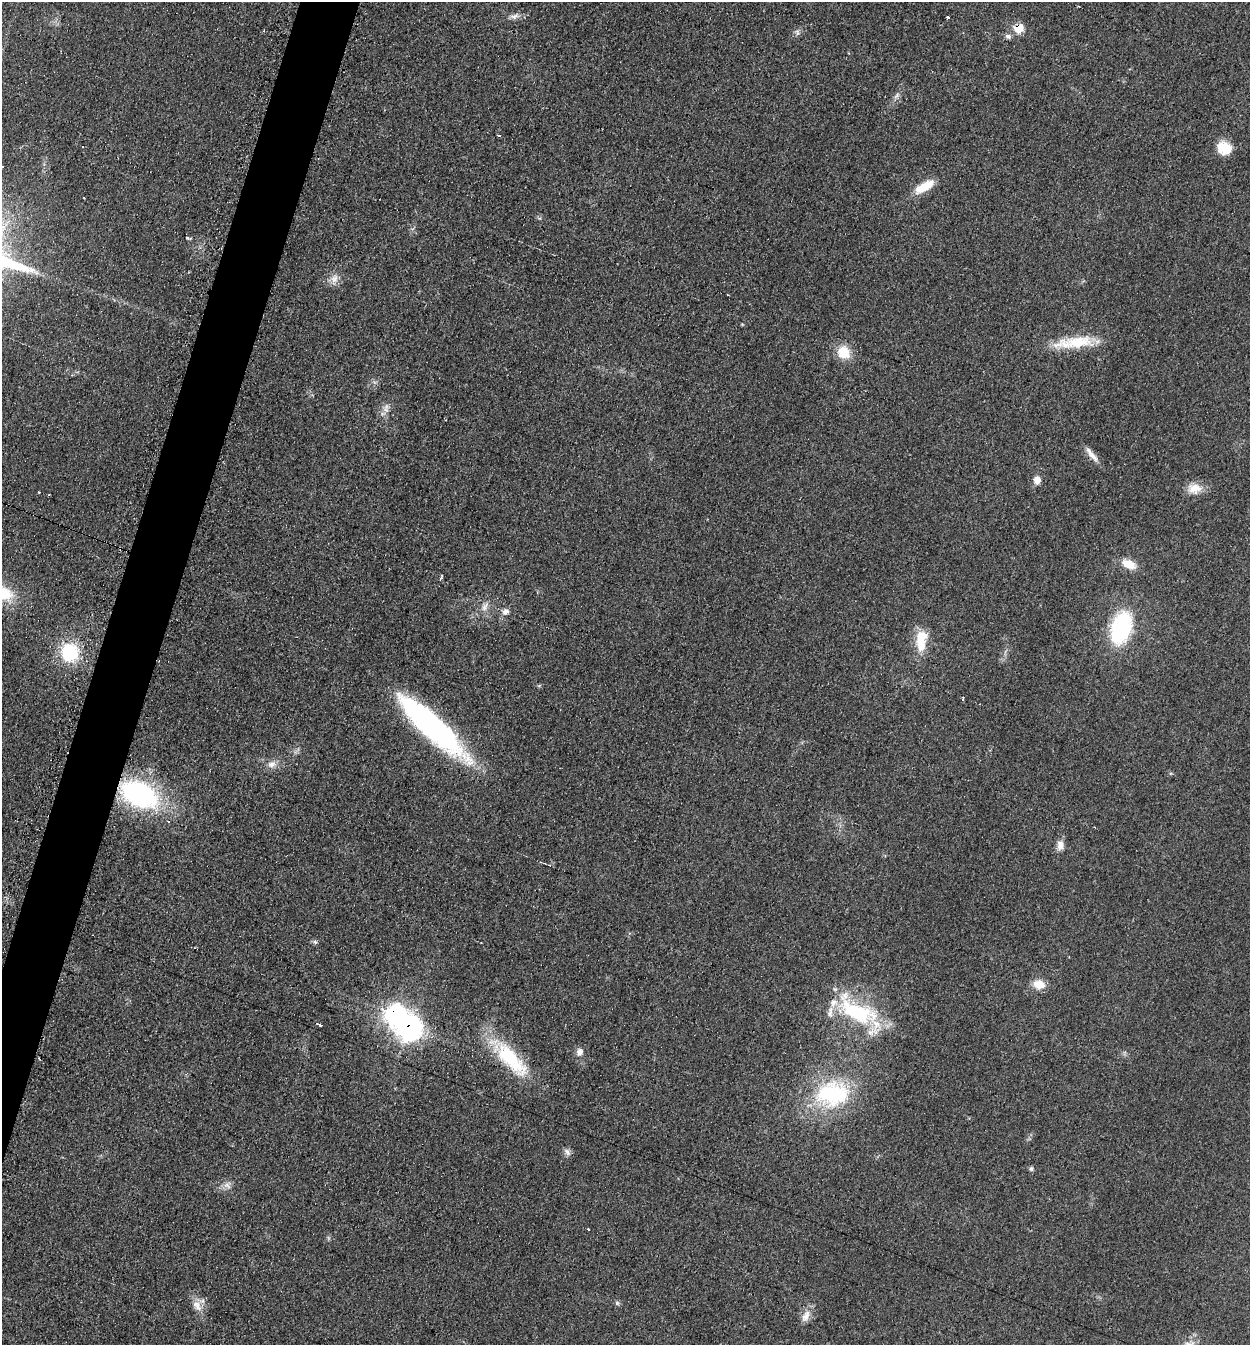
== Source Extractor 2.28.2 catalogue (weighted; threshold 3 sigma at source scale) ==
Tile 7 of 4 x 4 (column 3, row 2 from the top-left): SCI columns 2777-4024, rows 2686-4028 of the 5413 x 5374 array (HDU 1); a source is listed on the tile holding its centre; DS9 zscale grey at full resolution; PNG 1252 x 1347 px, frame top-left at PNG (2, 2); no overlay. Shown black and unused: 4% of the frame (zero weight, under 2 of 3 exposures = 2% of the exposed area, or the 3 px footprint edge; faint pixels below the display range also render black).
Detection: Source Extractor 2.28.2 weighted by HDU 2 'WHT'; one run over the whole footprint, this tile lists its part. Background 0.0753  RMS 0.01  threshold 0.047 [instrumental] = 3 sigma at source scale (4.5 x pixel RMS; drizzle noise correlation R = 1.50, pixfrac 1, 0.05/0.05 arcsec/px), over >= 5 px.
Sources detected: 55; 1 inside a brighter object's white glare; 4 cosmic-ray / hot-pixel residue — not listed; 2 inside a brighter listed object's ellipse — not listed separately; the other 48 listed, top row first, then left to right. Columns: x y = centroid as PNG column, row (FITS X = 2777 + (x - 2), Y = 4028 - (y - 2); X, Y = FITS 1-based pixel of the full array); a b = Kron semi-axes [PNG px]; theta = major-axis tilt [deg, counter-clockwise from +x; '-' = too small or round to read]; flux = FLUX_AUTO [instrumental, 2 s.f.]
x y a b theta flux
515 16 14 7 22 5.4
948 17 3 3 - 2
1019 28 7 6 - 33
797 32 9 6 -72 3
1008 36 9 6 -19 3.4
897 95 11 5 46 3.6
499 136 3 3 - 7.9
1224 148 16 14 -26 23
924 187 24 10 31 23
188 238 6 3 -15 3.2
334 278 14 10 73 8.3
742 324 5 4 - 0.94
1078 342 55 15 5 44
844 352 16 14 -61 23
386 410 10 9 - 6.4
1092 455 23 6 -51 8.7
1037 480 10 8 84 8
1194 488 19 13 -5 15
39 492 3 3 - 2.2
1129 564 17 10 -25 17
441 577 8 3 69 1.7
3 593 24 15 -22 41
485 606 16 7 60 7
505 612 10 8 28 5.5
1121 628 29 18 74 120
921 640 28 13 84 29
69 652 20 17 -90 59
963 698 4 3 - 8.5
432 726 86 20 -43 240
272 764 13 9 23 7.7
139 794 30 18 -26 220
1060 845 13 9 89 8
315 942 7 6 - 2.3
1039 984 13 10 -14 15
858 1013 61 24 -34 110
317 1023 5 3 - 1.4
321 1025 3 2 - 1.6
410 1028 10 9 - 750
580 1052 11 8 63 6.3
510 1058 60 19 -46 75
833 1094 39 28 8 120
567 1152 11 7 -51 4
1031 1169 6 5 - 2.2
227 1185 11 10 - 6.2
588 1229 3 3 - 2.7
617 1303 6 6 - 2
197 1306 19 11 -55 11
805 1317 13 9 54 8.2
Overlapping masked pixels (flux is a lower limit): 2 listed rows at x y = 1019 28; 410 1028
Isophote crosses this tile's border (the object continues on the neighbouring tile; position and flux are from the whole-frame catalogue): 1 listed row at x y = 3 593